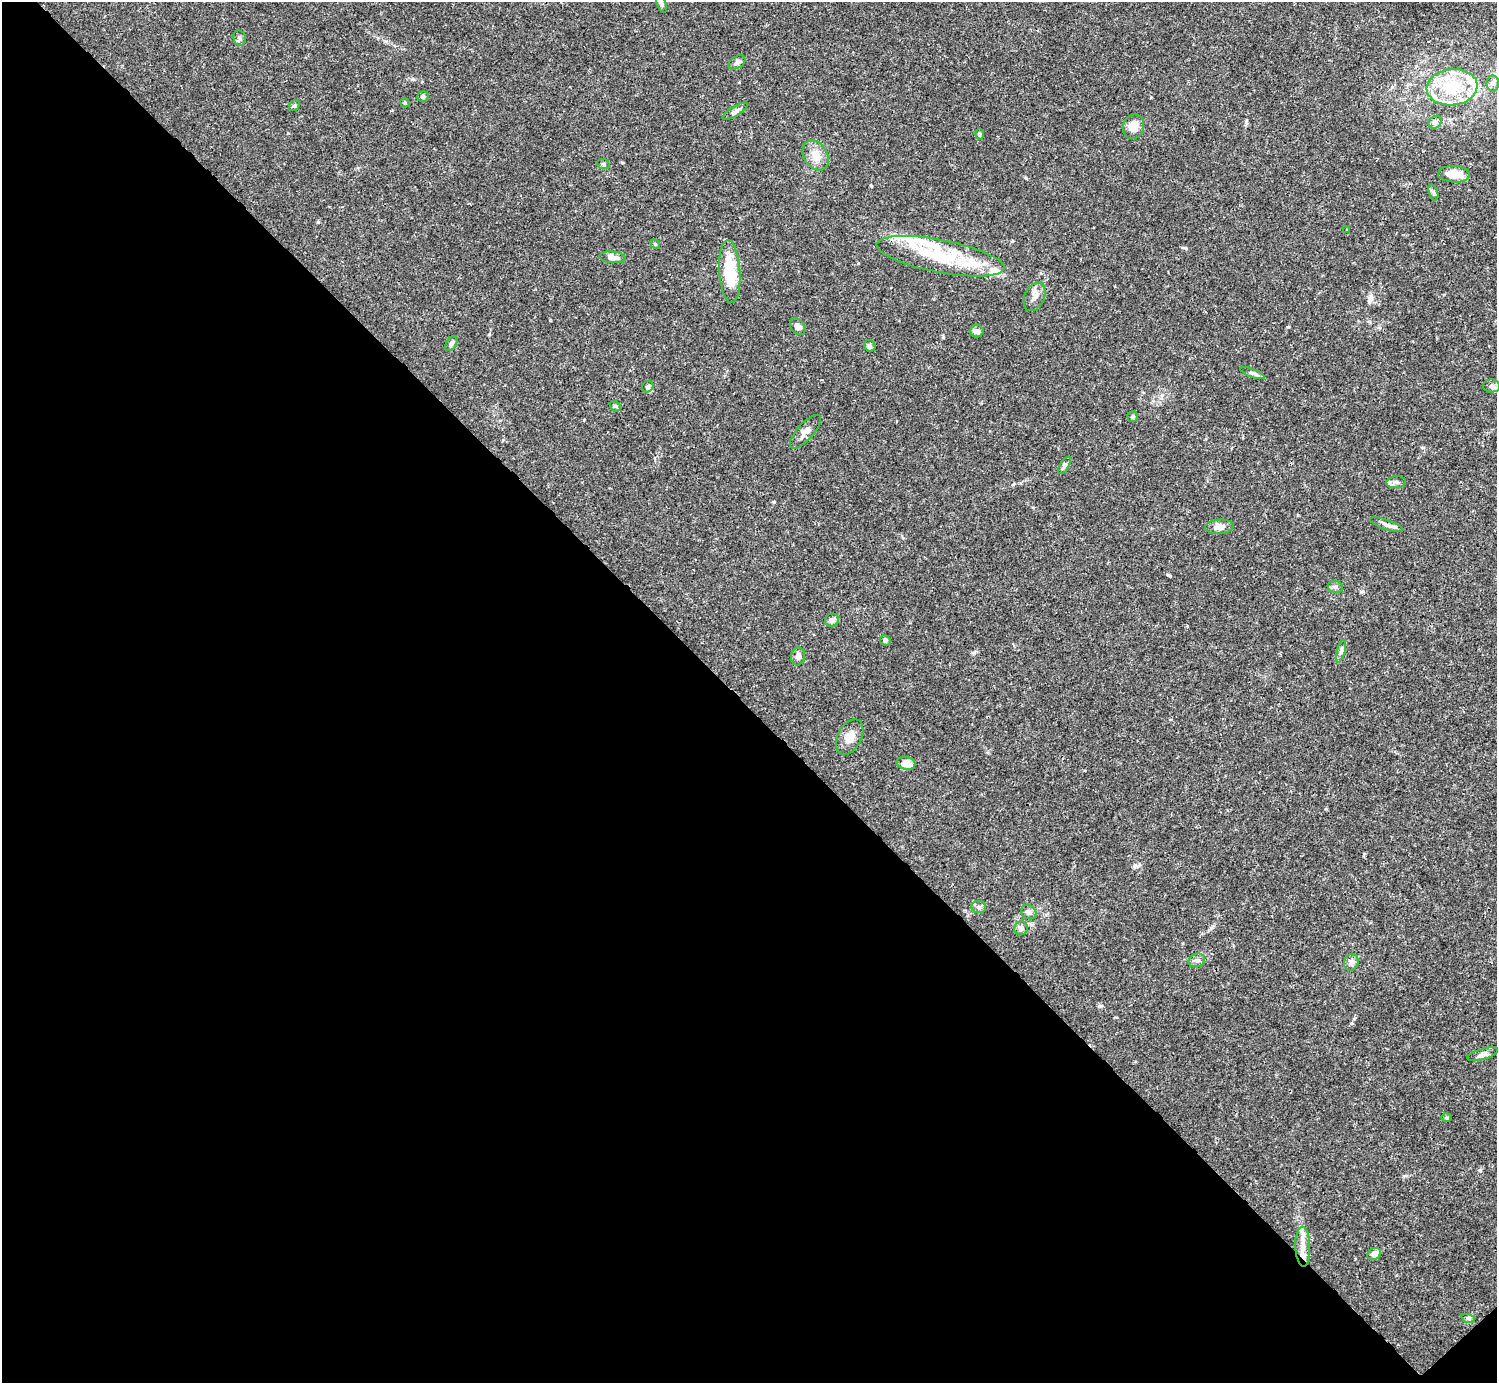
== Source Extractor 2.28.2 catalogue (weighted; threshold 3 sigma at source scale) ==
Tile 14 of 4 x 4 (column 2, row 4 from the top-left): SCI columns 1496-2990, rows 159-1539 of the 5983 x 5982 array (HDU 1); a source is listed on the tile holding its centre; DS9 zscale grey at full resolution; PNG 1499 x 1385 px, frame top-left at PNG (2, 2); each listed source drawn as its Kron ellipse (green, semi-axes under 4 px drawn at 4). Shown black and unused: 49% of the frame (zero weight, under 3 of 4 exposures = <1% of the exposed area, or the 3 px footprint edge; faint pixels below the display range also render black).
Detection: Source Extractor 2.28.2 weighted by HDU 2 'WHT'; one run over the whole footprint, this tile lists its part. Background 0.0163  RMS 0.0022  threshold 0.00973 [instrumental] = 3 sigma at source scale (4.5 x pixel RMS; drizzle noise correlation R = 1.50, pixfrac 1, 0.05/0.05 arcsec/px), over >= 5 px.
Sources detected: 61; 1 inside a brighter object's white glare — neither listed nor drawn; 7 inside a brighter listed object's ellipse — not listed separately; the other 53 listed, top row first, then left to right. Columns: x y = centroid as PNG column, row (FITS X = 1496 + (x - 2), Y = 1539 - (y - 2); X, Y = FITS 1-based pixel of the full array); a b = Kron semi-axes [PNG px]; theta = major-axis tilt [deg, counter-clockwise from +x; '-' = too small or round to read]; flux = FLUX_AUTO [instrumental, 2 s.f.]
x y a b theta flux
661 3 10 4 -71 0.53
239 38 8 6 -80 0.54
737 62 9 6 33 0.63
1493 83 8 6 -89 0.69
1452 87 25 18 6 11
423 97 5 5 - 0.5
405 103 5 3 - 0.23
294 106 6 5 - 0.33
735 111 14 5 32 0.75
1435 122 7 6 - 0.54
1133 127 12 10 71 2.8
980 134 6 4 -89 0.26
816 155 16 11 -59 2.3
603 164 6 5 - 0.34
1454 174 16 8 -3 3
1433 193 8 3 -71 0.37
1347 230 3 2 - 0.13
655 244 5 4 - 0.25
941 256 65 16 -11 14
612 257 13 6 -5 1.6
730 272 31 10 -86 9.4
1035 297 15 9 66 1.4
798 327 9 6 -50 1.1
977 331 7 6 - 0.97
451 343 8 5 56 0.62
870 346 6 5 - 0.41
1253 373 13 4 -20 0.58
1491 386 8 6 -2 0.76
648 387 6 5 - 0.53
615 406 6 4 -41 0.33
1132 417 5 5 - 0.36
805 432 21 8 48 1.6
1064 465 10 4 57 0.46
1396 482 10 6 5 0.7
1386 525 18 5 -18 0.97
1219 527 14 7 5 1.8
1335 587 8 6 -15 0.59
832 620 7 6 - 0.8
885 640 6 5 - 0.4
1341 651 12 4 75 0.61
798 656 9 7 81 0.9
850 737 19 12 63 2.2
906 763 9 6 -11 2.5
979 907 7 6 - 0.63
1029 912 8 6 -36 0.76
1021 928 7 6 - 0.88
1197 960 8 6 19 0.7
1351 962 8 7 - 0.84
1483 1054 16 5 17 0.86
1446 1118 5 4 - 0.34
1303 1247 20 7 -88 2.4
1374 1254 7 5 28 1.4
1468 1318 7 4 -18 0.39
Isophote crosses this tile's border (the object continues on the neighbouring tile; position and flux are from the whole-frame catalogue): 1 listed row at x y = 661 3
Unlisted compact peaks at least as high as the median listed source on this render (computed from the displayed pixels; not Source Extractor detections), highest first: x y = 318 222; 1168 575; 489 334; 1480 1170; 1100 1006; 774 502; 871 186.